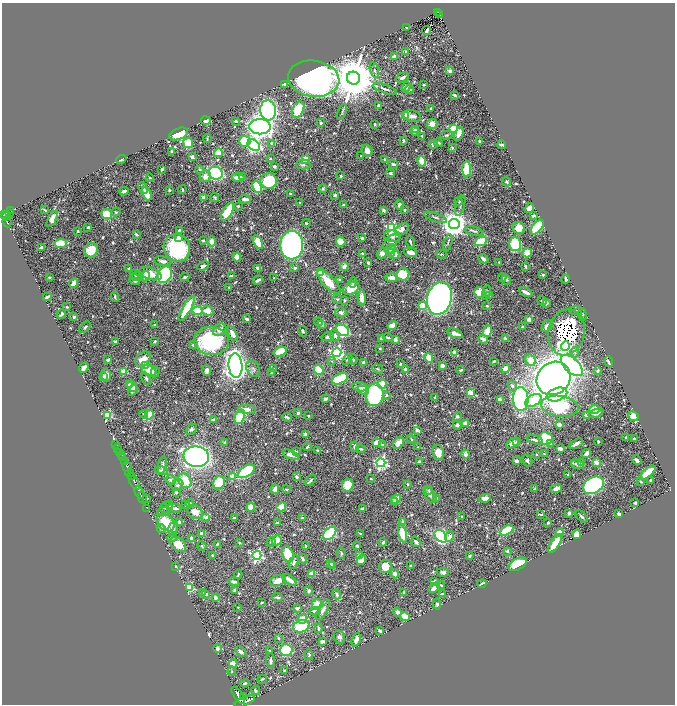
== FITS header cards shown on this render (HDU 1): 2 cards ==
NAXIS1  =                 1346
NAXIS2  =                 1404

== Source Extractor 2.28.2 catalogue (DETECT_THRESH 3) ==
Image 1346 x 1404 px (HDU 1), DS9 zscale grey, zoomed out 1/2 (1 PNG px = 2 x 2 image px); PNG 677 x 706 px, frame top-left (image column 2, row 1403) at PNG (2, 3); each listed source drawn as its Kron ellipse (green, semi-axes under 4 px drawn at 4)
Background 0.608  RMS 0.0064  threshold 0.0192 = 3 sigma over >= 5 px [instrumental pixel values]
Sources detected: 960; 34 cannot appear on this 1/2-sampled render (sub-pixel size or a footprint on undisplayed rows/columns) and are neither listed nor drawn; of the other 926, the 500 brightest by FLUX_AUTO listed and drawn (426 fainter detections omitted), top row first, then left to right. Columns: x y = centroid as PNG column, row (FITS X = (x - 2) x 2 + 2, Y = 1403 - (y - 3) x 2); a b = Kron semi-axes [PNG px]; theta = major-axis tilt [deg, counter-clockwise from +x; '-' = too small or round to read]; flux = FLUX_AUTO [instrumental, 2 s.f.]
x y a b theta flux
438 12 2 2 - 44
440 14 3 1 - 41
406 27 2 2 - 8.5
426 30 5 2 - 6.9
406 51 3 3 - 2.1
394 56 3 2 - 8
374 70 8 4 -71 3.3
450 71 3 2 - 11
353 78 6 6 - 10000
402 78 7 3 25 5.8
314 79 26 18 -8 1100
284 84 3 2 - 2.3
424 85 2 2 - 1.9
406 87 5 4 - 4.3
385 89 13 3 -20 4.3
410 89 4 2 - 2.9
454 95 2 2 - 8.9
379 105 3 2 - 3.1
430 108 3 2 - 2.3
268 110 10 8 -85 580
298 110 9 5 64 67
342 112 8 3 73 2.1
405 115 4 3 - 4.4
412 116 9 5 -13 9.2
206 121 4 4 - 13
236 121 4 3 - 3.1
321 123 2 2 - 3.8
375 124 4 2 - 1.8
432 124 5 5 - 14
260 127 11 7 0 1500
454 128 3 3 - 120
415 130 3 2 - 4.2
414 131 4 3 - 5.3
178 134 10 5 22 44
459 134 7 4 65 11
446 135 6 4 9 2.7
422 136 2 2 - 2.5
207 139 4 2 - 2
245 141 5 5 - 50
403 141 4 3 - 4
480 141 3 2 - 3.1
188 143 5 5 - 38
271 143 4 3 - 2
439 143 4 3 - 2.8
433 144 4 4 - 3.4
254 145 7 5 -40 360
502 145 4 2 - 4.9
452 148 3 2 - 2.5
172 151 3 2 - 3
367 151 6 5 - 11
218 153 4 4 - 29
361 156 3 3 - 2
192 157 3 3 - 11
121 159 5 2 - 1.9
270 159 4 3 - 1.8
305 159 4 3 - 44
385 159 3 3 - 3.7
422 161 5 3 - 39
393 164 5 3 - 4.2
303 165 7 5 -2 4.8
274 166 3 2 - 4.3
162 169 3 2 - 3.1
200 169 4 3 - 2.1
467 169 8 4 89 72
216 173 7 6 - 240
390 173 4 4 - 2.8
205 176 6 5 - 8.5
242 176 3 2 - 7.7
341 176 2 2 - 3.5
150 178 4 3 - 1.9
238 178 6 4 -9 12
269 181 8 8 - 87
507 182 4 3 - 1.8
257 187 6 4 -65 72
143 188 6 4 -62 3.6
323 189 4 3 - 2.6
169 190 2 2 - 3.3
182 190 4 2 - 1.8
124 191 4 2 - 4.9
147 194 7 3 -64 37
291 194 3 2 - 2.8
335 195 3 3 - 3.4
203 197 3 2 - 3.4
215 197 4 3 - 2.5
245 199 6 3 -3 7.6
459 202 4 3 - 2.7
300 203 2 2 - 1.8
343 205 3 2 - 6.1
400 205 5 4 - 4.5
238 206 2 2 - 5.3
460 206 10 3 73 3.4
529 208 5 3 - 15
10 210 2 2 - 25
45 210 3 2 - 1.9
384 210 3 3 - 4.5
404 210 3 2 - 2.1
228 211 10 4 59 72
116 212 5 4 - 2.4
4 214 4 2 - 310
9 214 2 2 - 12
106 214 5 5 - 42
6 216 5 2 - 170
533 216 3 2 - 3.1
435 217 12 3 -19 3.5
52 219 9 4 61 17
7 222 5 2 - 130
306 223 4 3 - 2.1
454 224 5 5 - 2600
88 227 3 2 - 3.1
537 227 8 4 52 69
392 228 4 4 - 240
519 228 6 6 - 21
402 229 8 5 37 7.7
179 230 4 3 - 2.2
78 231 2 2 - 2.6
474 231 9 4 -13 3.7
136 234 3 3 - 2.9
392 236 8 6 -4 7.7
179 237 3 3 - 6.8
362 238 3 2 - 4.4
203 240 2 2 - 2.6
211 241 5 4 - 11
391 241 10 5 38 7.4
481 241 6 4 24 78
258 242 7 4 -63 36
341 242 5 4 - 36
410 242 6 2 -70 3.1
448 242 8 3 75 2.3
60 243 6 4 2 41
515 244 7 6 - 99
292 245 14 11 -90 980
41 248 4 3 - 8.3
177 248 14 13 - 150
390 249 6 4 24 5.5
91 250 7 6 - 39
410 252 6 3 -12 12
362 253 3 3 - 4
382 253 5 4 - 8.7
391 253 4 4 - 4.3
527 253 5 4 - 31
395 254 4 3 - 18
441 254 5 3 - 1.8
237 257 4 4 - 17
483 259 5 3 - 6
163 261 9 5 -9 8
499 262 3 2 - 1.6
368 263 3 3 - 2.7
203 266 6 3 24 4.7
344 266 4 3 - 10
525 266 3 2 - 2.2
258 268 3 2 - 12
295 268 2 2 - 7.4
129 269 3 3 - 3.8
321 273 4 3 - 18
135 274 5 4 - 1.8
150 274 12 6 -18 22
403 274 6 6 - 33
165 275 8 7 - 310
543 275 4 3 - 2.4
136 276 6 3 5 2.3
145 276 5 4 - 7.8
231 276 3 2 - 2.8
49 277 2 2 - 3.2
185 277 4 2 - 3.4
502 277 4 3 - 2.4
274 278 4 3 - 2.2
391 278 6 3 -1 9.4
135 279 6 5 - 5.8
506 279 5 4 - 3.8
566 279 4 2 - 3.2
258 280 5 2 - 6.2
340 280 3 2 - 4
329 282 15 6 -47 34
353 282 5 3 - 2.6
74 283 5 3 - 19
229 287 2 2 - 1.7
351 288 8 6 28 30
486 292 7 3 80 2.9
526 292 7 3 -27 11
480 293 5 5 - 35
489 295 3 3 - 6.5
47 297 4 2 - 4.9
115 297 5 3 - 2.2
362 298 7 4 -84 12
439 298 16 12 75 1400
337 299 5 3 - 2.8
345 300 3 3 - 2.2
542 301 5 2 - 3.8
546 303 4 3 - 3.6
422 306 3 3 - 60
487 306 3 2 - 1.9
67 307 3 2 - 2.5
187 308 14 4 60 66
198 311 5 4 - 37
208 311 6 5 - 13
576 311 6 3 -3 1.6
341 312 6 5 - 4.5
62 314 4 3 - 2.9
582 315 6 4 -87 2.2
74 317 2 2 - 15
247 319 4 2 - 4
529 319 4 3 - 7.7
318 322 4 3 - 3.6
322 324 2 2 - 17
154 325 2 2 - 3.2
392 326 5 3 - 27
547 326 7 4 48 11
85 327 7 3 49 2.7
522 327 3 3 - 2.6
219 330 7 5 33 10
343 330 7 5 -37 200
303 331 5 3 - 3.8
487 331 6 4 70 28
566 332 23 18 76 500
232 333 8 3 -63 11
455 333 8 3 -19 18
335 336 6 5 - 6
328 337 6 4 14 4.4
388 338 5 3 - 3.3
381 339 2 2 - 5.4
483 339 5 3 - 10
506 339 3 2 - 7
395 340 4 3 - 9.1
155 341 4 3 - 2.8
211 341 17 14 -6 160
115 342 3 3 - 2.5
193 345 2 2 - 5.9
565 346 4 4 - 78
380 349 2 2 - 4.3
280 352 7 4 19 36
454 352 4 3 - 7.5
575 352 5 4 - 2.4
337 353 4 4 - 500
429 358 5 4 - 21
143 359 9 6 43 19
353 359 5 3 - 2.8
108 360 3 3 - 4.4
347 360 6 3 49 1.7
530 360 6 5 - 16
332 361 4 3 - 1.8
494 361 4 2 - 2.3
609 362 5 3 - 4.3
363 363 3 2 - 7.1
400 364 2 2 - 2.2
145 366 4 3 - 12
236 366 12 7 -85 1400
442 366 3 3 - 6.8
572 366 13 7 -43 530
84 368 5 3 - 8
253 369 9 6 -60 4.9
274 369 2 2 - 4.4
378 369 6 3 -20 1.6
405 369 3 3 - 6.2
506 369 4 4 - 18
319 370 5 4 - 86
461 370 4 2 - 2.7
124 371 3 3 - 59
149 371 7 5 -23 42
155 371 6 3 85 2.5
207 371 5 4 - 6.6
598 371 4 3 - 2.7
272 373 2 2 - 3.1
106 375 7 4 87 13
103 377 3 2 - 3
146 378 7 4 -62 3
554 378 18 15 42 1500
340 379 8 4 26 110
129 384 3 3 - 9.5
382 384 5 4 - 30
512 386 5 4 - 3.1
132 387 5 4 - 11
360 387 8 4 -7 11
133 390 6 4 59 4.6
363 390 6 4 -25 2.6
470 392 3 3 - 34
557 394 10 6 19 220
375 395 11 8 84 340
387 395 3 3 - 2.4
435 397 3 2 - 1.7
325 399 4 3 - 3.3
521 399 12 7 -87 370
500 400 4 3 - 10
533 400 9 5 30 58
560 406 19 10 -8 150
247 409 9 4 -5 11
594 410 5 3 - 36
298 413 2 2 - 12
596 413 7 3 20 7.8
144 414 4 3 - 1.7
107 415 3 3 - 120
149 415 5 4 - 28
586 415 2 2 - 17
308 416 2 2 - 1.8
457 416 4 4 - 3.5
633 416 5 4 - 19
240 417 7 5 66 55
287 417 5 2 - 3.8
213 420 3 2 - 3.3
465 423 4 4 - 12
559 424 3 3 - 7.6
457 425 4 3 - 6
191 429 6 4 45 3.6
417 430 4 3 - 6.5
306 434 3 2 - 8.8
626 437 3 2 - 2.1
411 439 5 3 - 2.4
545 439 7 6 - 77
634 439 3 2 - 2.1
535 440 8 3 -14 4.8
598 441 3 2 - 1.8
225 442 4 3 - 4.5
377 442 4 3 - 25
517 442 3 3 - 2.2
398 443 7 5 50 15
512 443 7 4 30 9.8
550 443 4 3 - 2.1
116 444 2 1 - 29
576 444 7 2 30 6.4
382 445 4 3 - 1.7
307 447 4 2 - 2.3
355 447 5 4 - 4.8
418 447 3 3 - 1.7
118 448 2 1 - 81
560 448 3 3 - 9.8
361 449 5 3 - 2.1
318 450 4 3 - 3.6
120 452 3 2 - 66
296 452 4 2 - 2.9
438 453 7 5 -86 14
587 453 5 3 - 8.1
466 454 4 3 - 6.7
536 454 2 2 - 2.2
544 454 2 2 - 1.9
291 455 9 4 -21 8.5
121 456 2 1 - 120
123 457 4 2 - 350
196 457 13 10 -7 1500
637 460 5 3 - 4.4
516 461 4 3 - 5.6
527 461 6 5 - 3.5
124 462 2 1 - 96
419 462 4 3 - 1.8
582 462 3 3 - 3.5
596 462 3 3 - 10
381 463 4 4 - 360
578 464 7 3 -19 7.6
162 465 9 3 79 3.7
127 467 5 2 - 840
161 470 6 4 -18 5.6
246 471 9 5 34 100
130 473 4 2 - 210
648 473 10 4 39 31
568 475 2 2 - 1.7
131 476 3 1 - 120
232 477 3 3 - 26
296 477 4 3 - 5.2
371 478 2 2 - 1.8
171 480 5 4 - 3.9
311 480 6 3 50 3.9
651 480 3 3 - 1.7
185 481 8 6 -58 38
134 482 9 2 -63 490
641 482 2 2 - 3.6
219 483 7 5 64 46
407 484 3 2 - 2.4
177 485 6 5 - 4.3
348 485 6 6 - 39
593 485 11 8 30 530
275 489 5 3 - 12
287 489 4 3 - 2.6
535 489 4 3 - 2.3
556 489 6 3 11 13
429 490 4 3 - 2.3
139 492 7 2 -60 590
176 492 3 3 - 3.2
430 495 9 5 -58 4.6
142 498 6 2 -65 720
147 498 2 2 - 1.7
437 498 4 3 - 3.6
485 498 6 3 7 13
396 499 5 3 - 25
394 502 3 3 - 7.6
635 503 4 3 - 1.7
190 504 4 3 - 2.3
186 505 3 3 - 3.4
169 506 3 3 - 1.8
167 507 7 5 32 4.3
251 507 4 4 - 27
281 507 5 4 - 33
147 508 3 1 - 10
174 508 7 3 -10 5.5
363 509 4 2 - 4
164 511 7 4 19 2.8
195 512 8 6 -35 13
569 513 3 3 - 4.9
541 514 4 2 - 2.2
619 514 4 3 - 3
581 516 7 3 -45 4.2
206 517 4 3 - 6.1
461 517 4 3 - 1.7
234 518 3 3 - 1.9
302 518 3 2 - 1.8
403 521 3 2 - 2.5
179 522 3 2 - 5.4
548 522 3 2 - 1.8
166 523 10 7 -45 52
278 523 4 2 - 3.6
173 528 7 4 76 4.6
161 529 4 3 - 3.5
506 530 7 4 30 88
202 533 3 3 - 10
330 533 8 5 45 150
560 533 4 3 - 32
361 534 2 2 - 2.2
403 534 9 4 -76 40
577 534 5 4 - 43
441 536 7 5 -44 310
172 537 5 3 - 1.9
450 537 5 4 - 7
191 538 3 3 - 7.1
277 540 5 4 - 21
271 542 5 4 - 2.7
383 542 4 3 - 2
416 542 5 3 - 6.9
239 543 3 3 - 1.8
555 543 11 3 56 64
178 544 9 6 -41 25
217 544 3 2 - 2.4
202 546 5 3 - 1.8
305 546 2 2 - 2.1
357 546 3 3 - 2.6
507 551 2 2 - 9
341 553 6 3 -78 2.3
288 554 8 5 -71 81
257 555 4 4 - 320
213 556 4 2 - 2.1
360 556 2 2 - 17
470 556 3 3 - 2.2
302 559 4 2 - 4.3
361 560 5 4 - 13
294 562 7 4 70 5.7
331 563 3 2 - 2.3
517 564 10 5 27 65
175 566 3 2 - 2.2
332 566 3 2 - 2.4
385 566 7 6 - 22
410 566 4 3 - 1.7
443 572 6 4 -10 5.5
311 573 4 3 - 14
238 574 4 2 - 2.2
395 574 4 4 - 11
290 580 8 3 -35 14
278 581 8 5 21 16
234 582 5 3 - 6.8
434 582 3 3 - 6.9
482 584 4 2 - 3.8
441 585 4 3 - 2.2
189 587 4 3 - 84
434 588 6 3 39 14
234 590 4 3 - 2.5
309 591 4 3 - 3.4
202 592 4 3 - 1.9
403 592 3 3 - 1.8
206 594 4 3 - 4.8
337 594 5 3 - 4.4
442 594 2 2 - 2.1
277 597 5 2 - 2.2
215 598 4 3 - 5.3
262 603 3 2 - 1.7
317 604 5 5 - 27
437 604 5 3 - 3.1
238 607 2 2 - 1.8
297 608 3 2 - 6.1
323 610 11 4 61 8.2
315 611 5 4 - 6
397 612 4 4 - 7.3
405 617 5 4 - 33
302 619 5 4 - 26
301 626 8 6 15 70
318 628 5 3 - 4.9
380 631 3 3 - 4.1
339 637 7 5 -64 6
278 638 3 3 - 1.6
356 640 7 3 70 13
322 641 3 3 - 5.6
217 648 4 3 - 8.3
286 650 6 6 - 160
240 651 6 3 -44 5.2
270 651 4 3 - 2.3
309 655 5 3 - 1.9
270 661 7 3 -85 4.6
233 664 4 3 - 49
232 671 4 3 - 1.9
284 671 3 2 - 3.2
262 679 5 3 - 2
245 683 5 3 - 3.2
255 690 4 3 - 3.3
238 695 10 4 -55 1900
243 697 4 2 - 340
245 701 11 4 22 1800
At the frame edge (FLAGS 8, measured only in part): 1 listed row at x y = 245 701
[426 fainter detections neither listed nor drawn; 34 sub-pixel or undisplayed-footprint detections neither listed nor drawn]